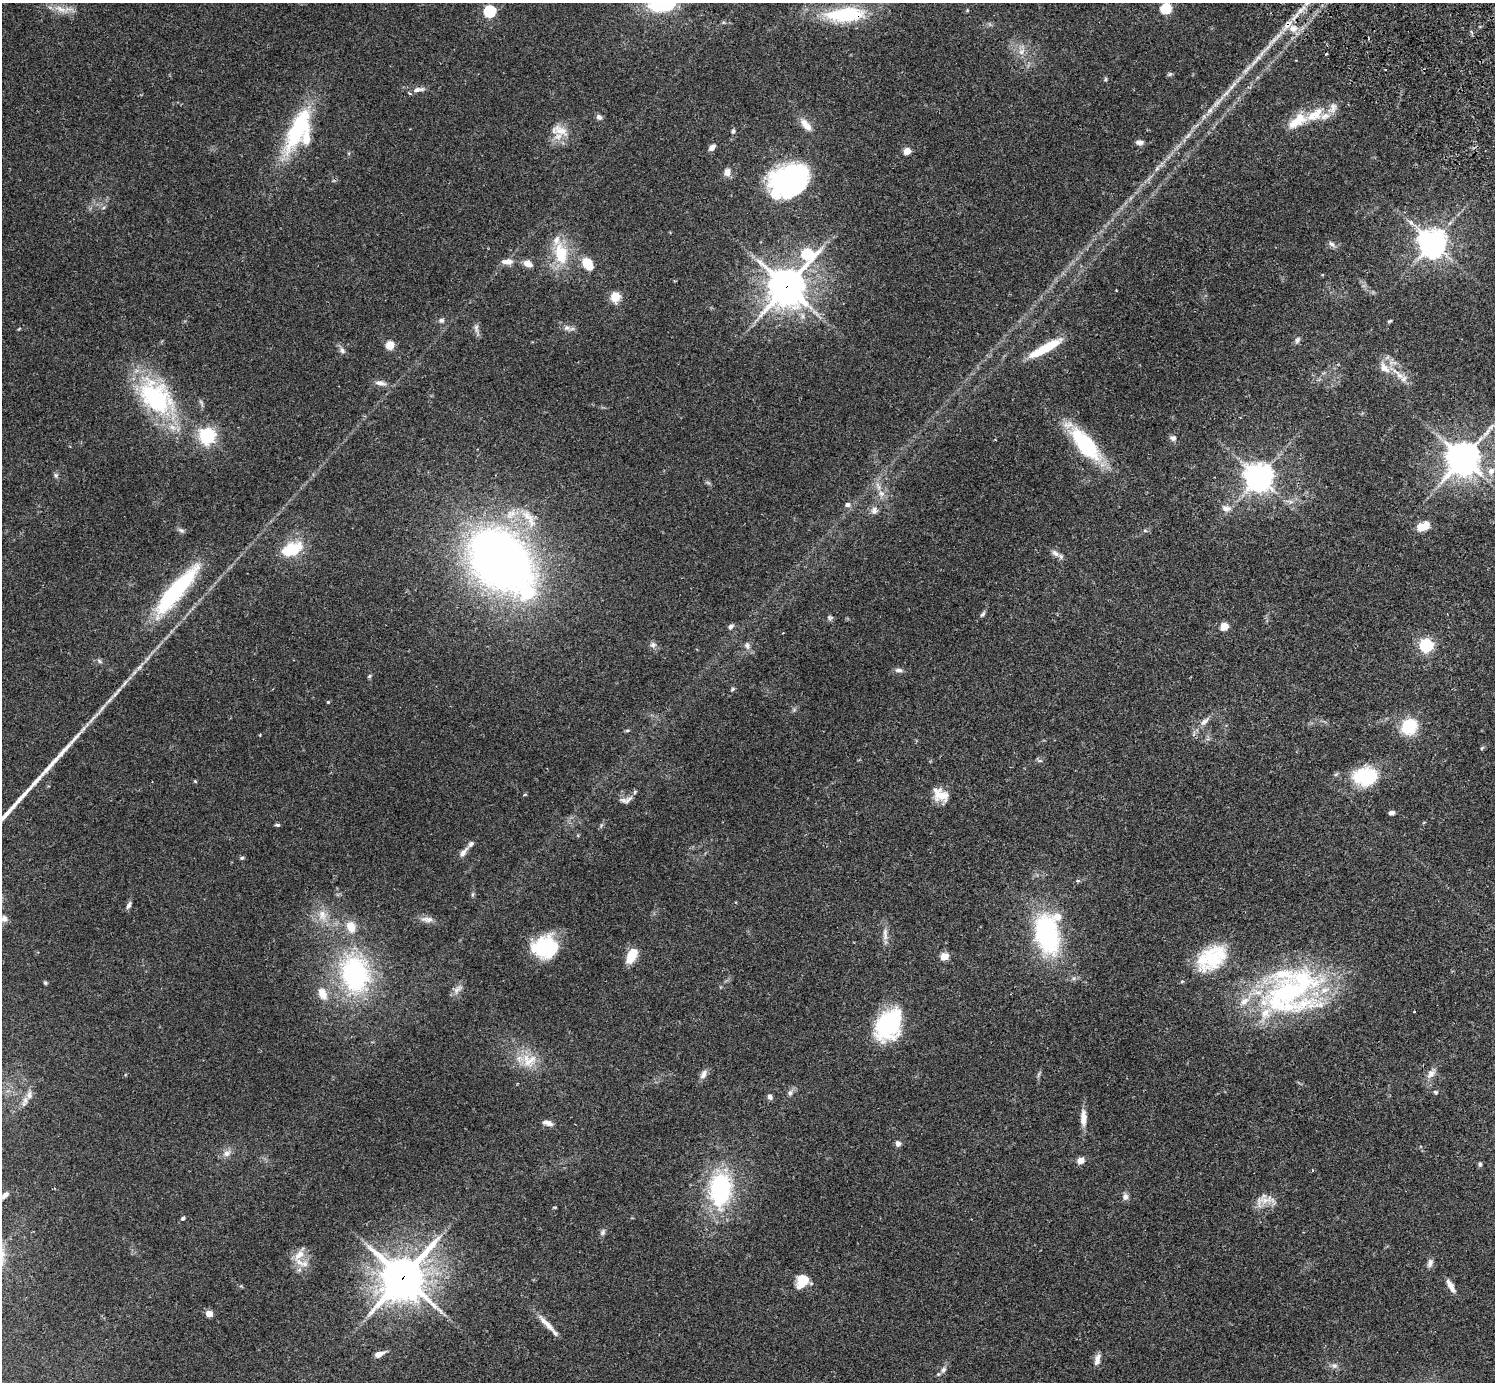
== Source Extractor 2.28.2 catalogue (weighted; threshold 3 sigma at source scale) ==
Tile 10 of 4 x 4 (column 2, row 3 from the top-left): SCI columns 1538-3030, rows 1726-3105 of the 6059 x 6068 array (HDU 1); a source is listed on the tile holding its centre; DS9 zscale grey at full resolution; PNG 1497 x 1384 px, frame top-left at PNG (2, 3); no overlay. Shown black and unused: <1% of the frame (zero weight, under 2 of 3 exposures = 3% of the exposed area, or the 3 px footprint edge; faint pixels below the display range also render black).
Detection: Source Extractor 2.28.2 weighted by HDU 2 'WHT'; one run over the whole footprint, this tile lists its part. Background 0.111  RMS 0.0067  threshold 0.0302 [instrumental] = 3 sigma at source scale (4.5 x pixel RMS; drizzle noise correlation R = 1.50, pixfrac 1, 0.05/0.05 arcsec/px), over >= 5 px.
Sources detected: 160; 1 inside a brighter object's white glare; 1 cosmic-ray / hot-pixel residue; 1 long thin detection or spike segment (spike, bleed or trail) — not listed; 15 inside a brighter listed object's ellipse — not listed separately; the other 142 listed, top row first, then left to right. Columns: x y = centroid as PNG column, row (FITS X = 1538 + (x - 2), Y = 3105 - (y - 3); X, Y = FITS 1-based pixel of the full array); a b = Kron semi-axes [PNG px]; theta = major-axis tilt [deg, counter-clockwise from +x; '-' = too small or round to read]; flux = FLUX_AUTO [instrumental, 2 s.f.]
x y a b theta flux
1166 8 6 5 - 47
60 9 19 8 -23 6.9
490 11 6 5 - 74
845 15 47 17 3 46
1293 28 12 11 - 8.5
1274 40 23 4 40 5.7
1022 51 10 7 46 3.9
1254 62 18 4 50 4.5
1170 74 6 5 - 1.1
1106 79 6 4 89 0.81
1233 85 18 5 48 4.7
417 90 9 7 21 3.2
1210 111 11 6 41 3
1315 114 51 13 31 21
599 117 8 6 -42 2.2
806 125 19 8 -50 6.5
560 130 25 12 -24 9.8
733 131 7 4 83 1.3
295 133 59 20 71 48
1140 142 10 6 -1 2.4
712 147 8 5 44 3.3
907 151 5 4 - 13
727 172 8 7 - 4.7
789 180 41 30 32 110
1432 243 9 9 - 780
1331 244 11 5 -42 2
561 253 33 18 -80 24
807 254 9 8 - 49
507 261 16 7 1 4.7
527 263 10 7 -22 4.8
588 264 12 7 -58 18
787 286 12 12 - 1400
615 297 11 10 - 9.1
441 320 7 6 - 1.5
1390 321 6 4 21 0.77
476 328 11 6 -80 2.5
567 328 8 7 - 2.4
1297 340 9 6 58 1.8
390 345 5 5 - 24
1045 348 36 8 29 26
342 350 11 6 -61 2.3
1384 368 16 10 -44 6.8
380 383 16 7 -12 3.7
156 397 47 31 -45 86
207 436 6 6 - 220
1173 438 9 7 -10 2.2
1085 444 42 18 -51 55
1463 458 10 10 - 1200
1491 471 9 8 - 4
56 475 7 5 -83 1.3
1259 477 9 9 - 710
881 494 10 7 -48 3.4
1290 501 10 4 -14 1.8
848 504 6 5 - 2.4
1226 508 14 9 -10 4.3
874 511 11 8 -89 3.1
529 518 32 10 -57 12
1423 526 13 8 19 13
181 530 9 6 -28 1.7
1145 531 6 4 -19 0.8
291 549 19 11 19 28
1055 553 13 7 -38 3.4
500 560 55 41 -44 520
175 591 60 14 49 79
983 614 9 5 52 1.4
830 617 7 7 - 1.4
731 626 8 5 50 1.8
1224 626 5 5 - 19
653 645 8 8 - 2.3
1426 645 6 6 - 130
747 646 11 7 -70 2.6
899 670 11 5 -9 2.1
369 676 5 5 - 0.96
733 689 6 4 29 0.88
119 690 13 5 45 2.8
328 702 4 4 - 0.8
93 717 30 3 48 5.3
1204 722 13 7 42 3.6
1409 727 17 15 46 24
627 730 6 4 1 0.79
1482 748 6 4 45 0.84
1040 761 7 4 -18 1.1
1365 776 26 18 0 40
195 781 5 4 - 0.64
525 795 5 3 - 0.68
941 795 21 14 -31 10
628 800 16 5 39 3.1
1392 813 6 4 16 2.4
278 825 6 4 -6 1.1
463 852 16 6 53 3.5
242 858 6 4 22 1
472 895 7 3 71 0.9
129 905 10 5 68 2.1
322 915 18 12 -76 9.6
4 919 9 8 - 3
427 919 19 7 -2 4.1
351 927 13 10 -70 9.9
885 934 19 6 -86 4.3
1047 934 33 19 -78 110
545 947 25 21 15 41
632 956 14 7 62 17
944 956 5 5 - 20
1213 957 41 26 49 37
355 974 46 34 -78 100
45 983 5 4 - 0.92
457 990 14 6 55 3.7
1288 992 75 53 26 150
322 994 18 11 -65 7.9
1414 1011 3 2 - 0.68
889 1025 34 23 56 63
529 1061 25 14 33 13
703 1074 14 7 65 3.5
1431 1074 12 9 51 4.1
1435 1092 7 4 -26 0.89
790 1093 8 6 73 1.9
29 1095 12 7 84 3.3
770 1097 7 6 - 1.9
1083 1117 21 7 -89 6.7
548 1123 12 6 -15 3.7
898 1143 6 6 - 2.7
227 1153 12 8 29 3.6
1081 1161 7 6 - 5.1
1480 1164 7 5 81 1.1
721 1189 34 21 85 83
5 1195 9 4 42 2.8
1125 1197 10 7 81 2.4
1264 1200 27 12 21 8.2
555 1207 5 3 - 0.58
183 1218 4 4 - 1.3
602 1233 8 7 - 1.7
299 1255 19 10 43 7.7
1430 1263 12 7 71 2.7
305 1264 12 10 8 5.8
403 1277 17 16 - 1600
803 1280 16 13 55 12
1451 1286 18 6 -61 4.8
209 1314 5 4 - 13
547 1324 31 6 -46 7.3
379 1354 10 6 22 4.4
1097 1360 15 6 77 3.9
1334 1366 9 7 -15 2.4
943 1370 9 7 58 2.5
Overlapping masked pixels (flux is a lower limit): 4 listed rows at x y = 845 15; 1293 28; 787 286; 403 1277
Isophote crosses this tile's border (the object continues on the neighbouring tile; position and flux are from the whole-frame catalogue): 1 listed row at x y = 5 1195